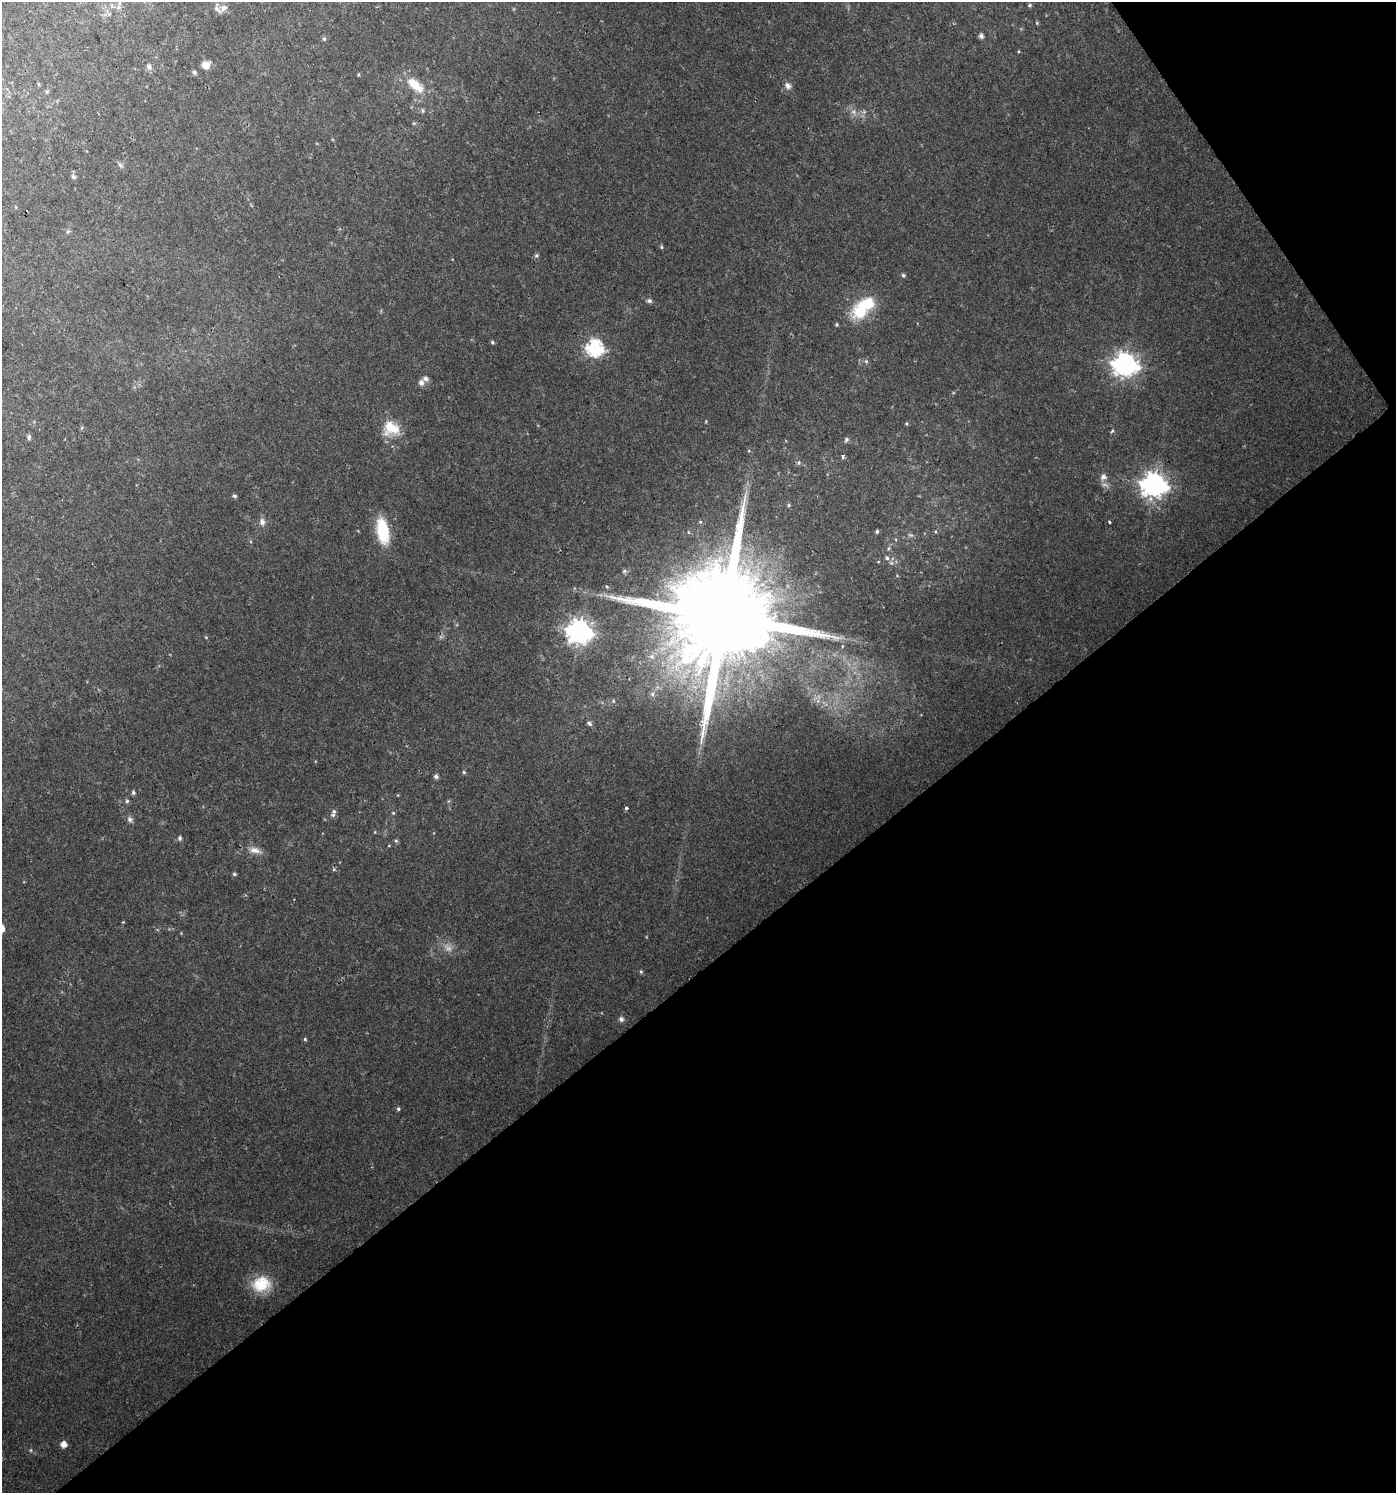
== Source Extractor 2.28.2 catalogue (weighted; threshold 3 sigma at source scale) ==
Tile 12 of 4 x 4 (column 4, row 3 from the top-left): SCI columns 4314-5707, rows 1496-2986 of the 5902 x 5967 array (HDU 1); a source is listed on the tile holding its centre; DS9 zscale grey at full resolution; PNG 1398 x 1495 px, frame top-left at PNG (2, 2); no overlay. Shown black and unused: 38% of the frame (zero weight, under 2 of 3 exposures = <1% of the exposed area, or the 3 px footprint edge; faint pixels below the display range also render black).
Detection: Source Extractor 2.28.2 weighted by HDU 2 'WHT'; one run over the whole footprint, this tile lists its part. Background 0.0217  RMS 0.0043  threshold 0.0193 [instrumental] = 3 sigma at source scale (4.5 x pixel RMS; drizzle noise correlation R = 1.50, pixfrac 1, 0.0396/0.0396 arcsec/px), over >= 5 px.
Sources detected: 90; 3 too faint to see at this stretch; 2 cosmic-ray / hot-pixel residue — not listed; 4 inside a brighter listed object's ellipse — not listed separately; the other 81 listed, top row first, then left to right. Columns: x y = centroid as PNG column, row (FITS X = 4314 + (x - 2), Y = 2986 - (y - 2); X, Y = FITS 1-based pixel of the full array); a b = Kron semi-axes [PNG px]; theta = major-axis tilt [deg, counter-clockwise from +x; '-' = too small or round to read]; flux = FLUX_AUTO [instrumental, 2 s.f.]
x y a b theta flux
1030 5 5 4 - 0.78
118 7 8 6 2 1.4
224 8 12 8 37 2.2
1037 23 5 4 - 0.46
981 36 5 5 - 1.6
324 39 6 5 - 0.78
1018 51 4 3 - 0.37
206 65 8 8 - 4.4
149 67 7 6 - 1.8
194 72 5 5 - 1.1
358 75 4 4 - 0.48
38 84 5 3 - 0.46
414 85 27 15 -45 10
788 86 10 7 -46 1.9
854 112 9 8 - 2.3
414 123 6 3 18 0.51
120 165 9 5 -45 1.1
73 177 7 6 - 1.1
16 207 5 3 - 0.33
68 232 7 5 67 0.83
661 247 5 4 - 0.58
536 255 6 6 - 0.87
903 275 6 5 - 0.75
649 301 6 5 - 1.2
860 312 22 20 75 17
837 324 5 4 - 0.56
492 342 5 4 - 0.71
595 348 7 7 - 120
866 361 6 5 - 0.81
1125 364 9 9 - 330
421 383 7 6 - 2.1
706 421 5 3 - 0.36
906 423 5 5 - 0.52
391 428 23 19 -13 11
1112 431 6 3 45 0.57
29 437 8 4 88 0.97
846 439 6 6 - 0.98
843 457 4 3 - 1.1
799 463 6 5 - 0.78
1103 477 8 7 - 2.4
1154 485 9 9 - 390
234 496 5 4 - 1
789 505 5 5 - 0.71
262 522 10 8 86 2.2
700 522 5 4 - 0.47
1109 522 3 3 - 1.1
383 531 26 12 -80 21
877 531 4 4 - 0.79
887 558 6 6 - 1.1
624 571 6 6 - 0.84
607 586 5 4 - 0.64
723 617 31 24 -59 15000
579 631 9 8 - 370
206 637 5 3 - 0.36
842 646 5 3 - 0.45
652 656 9 7 -35 2.1
652 694 7 6 - 1.2
613 701 5 5 - 0.64
818 701 7 4 -72 1.1
589 723 8 5 -34 1.1
464 772 5 4 - 0.63
436 776 5 5 - 1.4
133 792 5 5 - 0.99
127 801 6 5 - 0.82
627 808 4 4 - 1
393 813 5 4 - 0.51
333 815 7 7 - 1.2
130 819 8 7 - 1.4
375 832 5 3 - 0.36
180 838 5 4 - 1.2
396 841 6 5 - 0.74
255 850 19 8 -16 3.7
333 869 5 3 - 0.53
234 874 5 4 - 0.72
641 972 5 4 - 0.61
621 1019 6 5 - 1.5
305 1039 5 4 - 0.58
398 1109 4 4 - 0.77
261 1284 23 19 10 13
64 1444 5 5 - 4
31 1450 6 4 90 0.54
Overlapping masked pixels (flux is a lower limit): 1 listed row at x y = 723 617